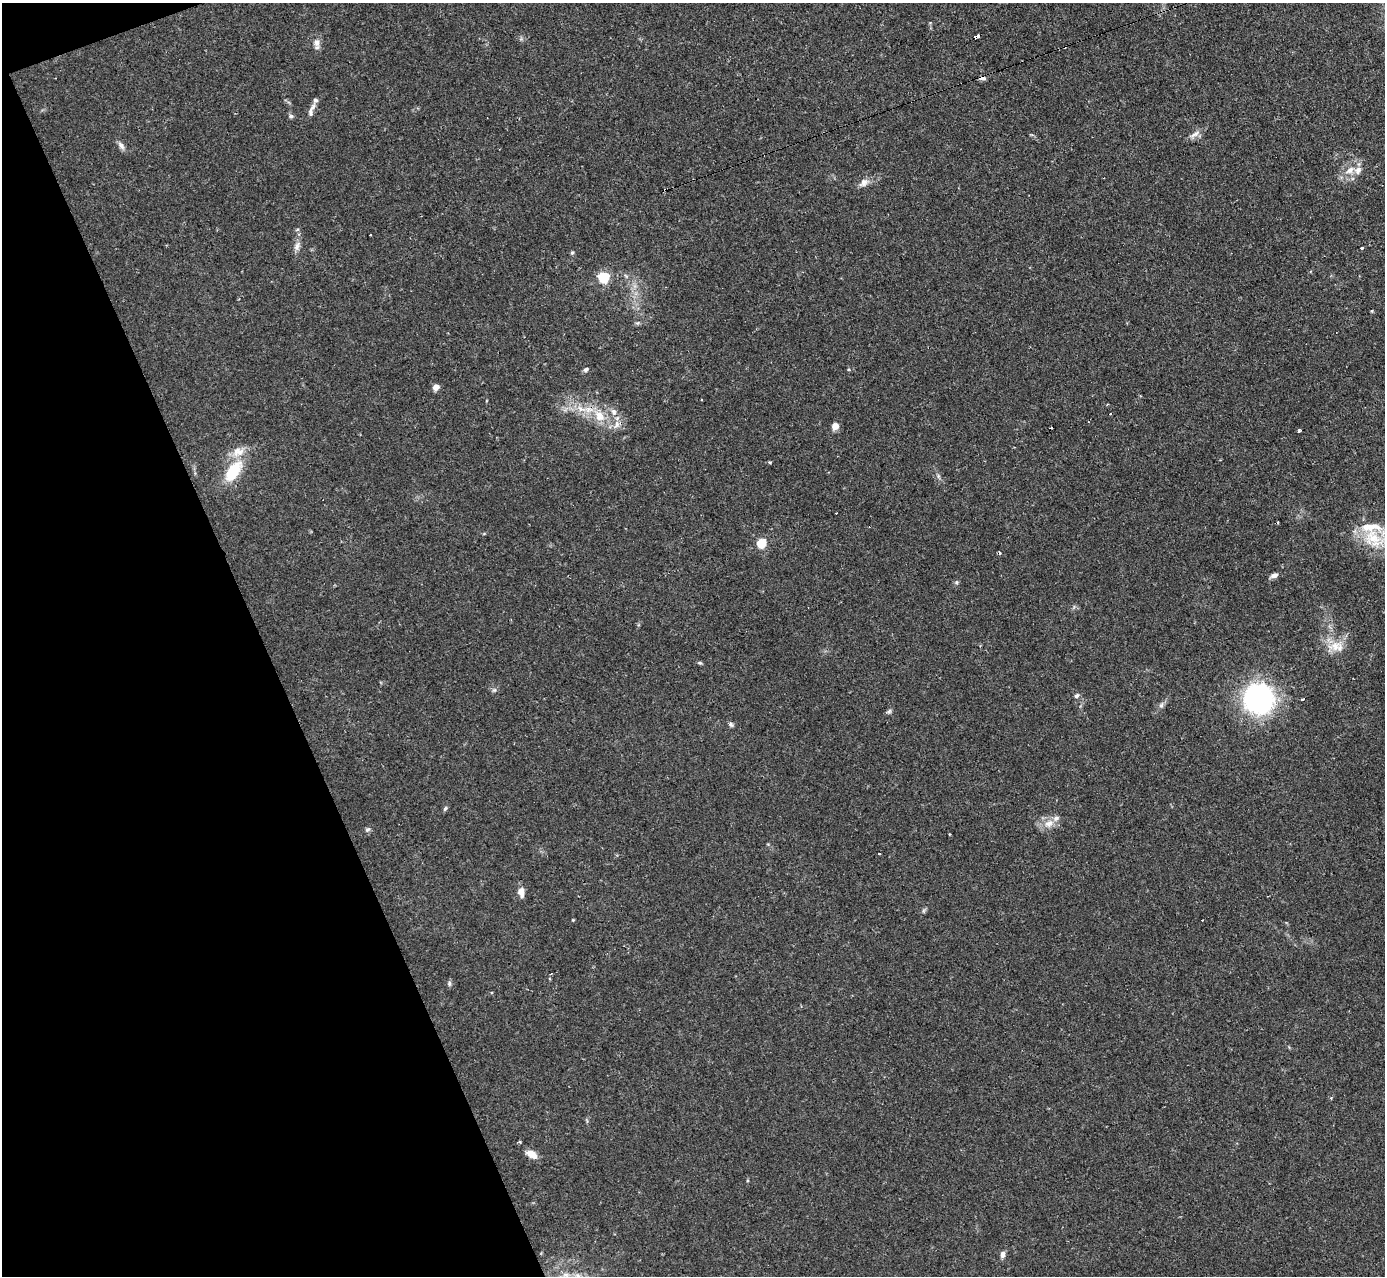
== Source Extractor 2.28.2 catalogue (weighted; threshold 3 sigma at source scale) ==
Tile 5 of 4 x 4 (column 1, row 2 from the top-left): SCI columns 1-1383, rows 2692-3965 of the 5533 x 5515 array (HDU 1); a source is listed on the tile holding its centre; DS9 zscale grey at full resolution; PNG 1387 x 1278 px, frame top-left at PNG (2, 3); no overlay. Shown black and unused: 19% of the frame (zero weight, under 2 of 3 exposures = <1% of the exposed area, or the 3 px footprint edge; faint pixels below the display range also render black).
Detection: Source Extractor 2.28.2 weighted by HDU 2 'WHT'; one run over the whole footprint, this tile lists its part. Background 0.0666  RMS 0.0051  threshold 0.0229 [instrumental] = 3 sigma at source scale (4.5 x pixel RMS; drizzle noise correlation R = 1.50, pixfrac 1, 0.05/0.05 arcsec/px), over >= 5 px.
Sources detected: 62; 7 cosmic-ray / hot-pixel residue — not listed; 5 inside a brighter listed object's ellipse — not listed separately; the other 50 listed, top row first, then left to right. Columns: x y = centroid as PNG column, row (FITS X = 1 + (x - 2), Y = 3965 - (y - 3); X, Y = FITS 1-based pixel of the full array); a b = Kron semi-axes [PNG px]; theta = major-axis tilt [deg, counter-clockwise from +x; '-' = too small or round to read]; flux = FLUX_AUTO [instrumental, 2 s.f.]
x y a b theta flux
977 36 6 3 22 6.8
317 43 12 8 -82 2.9
982 78 8 4 3 1.6
312 107 12 5 53 1.9
291 116 8 5 8 1.1
1195 134 17 6 35 2.9
121 146 12 6 -55 2.1
1350 170 15 9 31 5.5
864 182 14 9 42 3.2
371 234 3 3 - 0.99
297 246 13 7 64 2.6
1362 248 4 3 - 0.56
572 253 5 4 - 0.69
603 277 6 5 - 53
638 323 6 5 - 0.91
586 369 7 5 35 1.2
436 387 7 6 - 2.9
580 409 11 6 -51 3.5
614 412 11 7 -72 2.7
1111 414 3 3 - 1.1
599 416 18 13 -55 9.9
616 425 13 5 66 2.5
835 426 8 7 - 3.2
1299 431 3 3 - 0.79
238 452 19 13 22 7.1
770 462 3 3 - 0.92
233 471 23 11 54 21
836 513 3 2 - 0.58
1373 538 41 24 -14 21
761 543 5 5 - 29
1274 575 9 5 17 2.1
956 582 6 4 89 0.75
1335 646 22 13 16 8.5
700 663 6 4 -40 0.71
494 690 6 5 - 1
1077 695 7 6 - 1.2
1258 699 24 24 - 110
1303 699 3 3 - 3.8
1161 705 9 5 69 1.5
889 711 8 5 30 1
731 724 7 5 -52 1.2
445 809 7 5 62 0.88
1049 823 15 10 33 5.4
367 829 7 6 - 1.1
521 892 11 7 -80 3.6
573 920 4 4 - 0.41
449 983 7 5 89 1.1
532 1154 12 7 -32 5.2
1003 1254 8 6 88 2.1
578 1276 9 7 -33 2.9
Overlapping masked pixels (flux is a lower limit): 2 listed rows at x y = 977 36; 982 78
Isophote crosses this tile's border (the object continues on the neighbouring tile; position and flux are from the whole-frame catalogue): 2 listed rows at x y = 1373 538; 578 1276